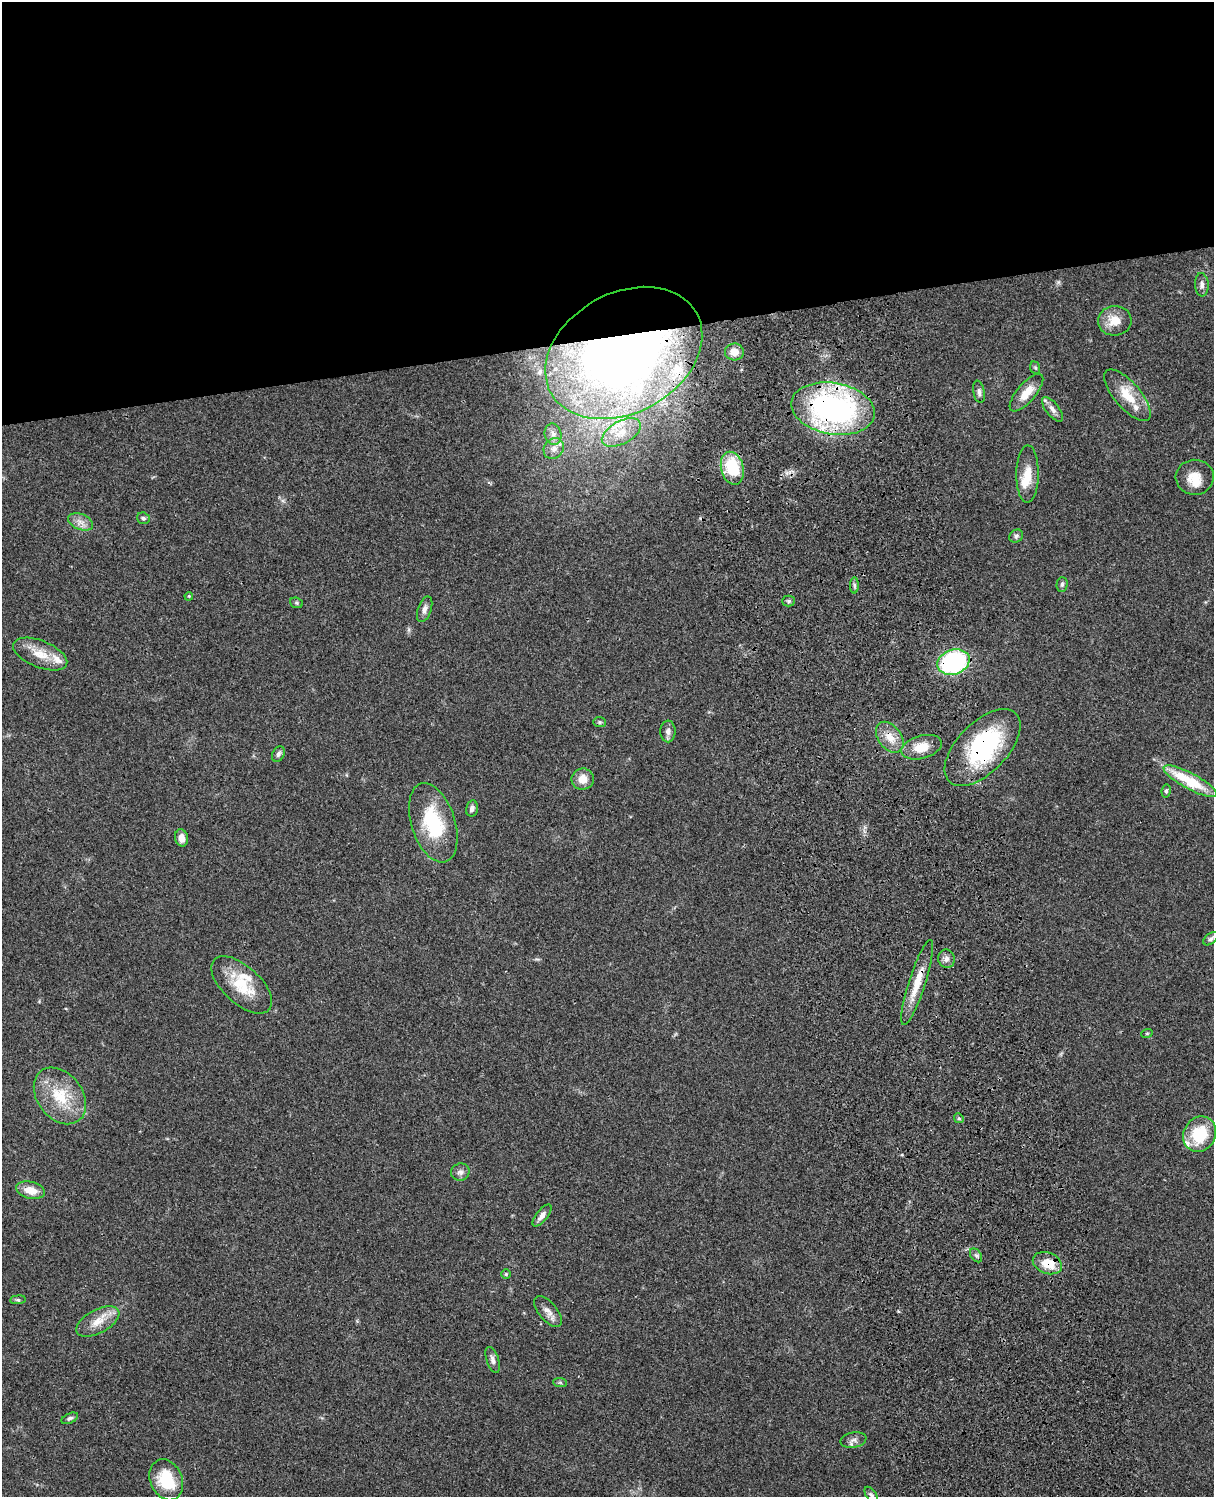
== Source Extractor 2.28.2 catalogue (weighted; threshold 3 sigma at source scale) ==
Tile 2 of 4 x 3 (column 2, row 1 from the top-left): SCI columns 1333-2544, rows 3268-4762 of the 5086 x 4926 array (HDU 1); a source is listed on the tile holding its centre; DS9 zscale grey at full resolution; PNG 1216 x 1499 px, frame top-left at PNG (2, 2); each listed source drawn as its Kron ellipse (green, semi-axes under 4 px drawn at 4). Shown black and unused: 23% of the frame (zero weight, under 3 of 4 exposures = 6% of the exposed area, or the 3 px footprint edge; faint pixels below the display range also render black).
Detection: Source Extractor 2.28.2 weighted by HDU 2 'WHT'; one run over the whole footprint, this tile lists its part. Background 0.0963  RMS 0.0062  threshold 0.0281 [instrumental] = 3 sigma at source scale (4.5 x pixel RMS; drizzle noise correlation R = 1.50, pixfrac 1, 0.05/0.05 arcsec/px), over >= 5 px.
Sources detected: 69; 1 inside a brighter object's white glare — neither listed nor drawn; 6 inside a brighter listed object's ellipse — not listed separately; the other 62 listed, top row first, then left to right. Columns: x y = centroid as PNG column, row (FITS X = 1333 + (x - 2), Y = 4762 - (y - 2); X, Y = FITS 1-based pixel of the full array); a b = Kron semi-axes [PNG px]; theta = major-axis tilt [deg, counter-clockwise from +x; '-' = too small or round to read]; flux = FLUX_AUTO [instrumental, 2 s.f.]
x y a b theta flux
1202 285 12 7 -86 2.8
1115 321 17 15 4 10
734 352 9 8 - 5.5
624 353 83 60 29 440
1035 368 6 5 - 0.91
979 392 11 5 -79 2.2
1026 393 23 9 50 9.7
1127 395 32 13 -49 16
833 409 42 25 -10 160
1052 409 15 6 -52 3.4
621 432 21 11 29 11
553 434 11 8 -77 3.9
554 449 11 9 51 4.9
732 468 17 11 -76 28
1027 474 29 11 90 11
1195 477 19 17 3 11
143 518 6 5 - 1.3
80 522 13 8 -21 4.5
1016 536 7 6 - 1.5
1062 584 7 5 88 1.3
854 585 8 4 -90 1.4
189 596 4 3 - 0.58
789 601 6 5 - 1.2
296 603 6 5 - 0.98
425 609 13 6 71 2.9
40 654 29 13 -22 12
953 662 16 12 18 92
600 722 6 5 - 0.99
668 731 11 7 -89 2.9
890 737 17 11 -53 8.4
922 747 21 11 16 11
983 747 47 25 46 73
278 754 8 5 64 1.7
583 779 11 10 - 6.9
1190 781 30 8 -28 30
1166 791 6 4 81 1.1
472 808 8 6 77 2.4
433 823 41 22 -72 40
181 838 8 6 -77 4.6
1211 939 8 5 39 1.6
946 959 9 8 - 2.7
917 983 44 8 72 14
242 985 37 18 -43 23
1147 1033 6 3 19 0.64
60 1096 31 22 -52 25
959 1118 5 4 - 0.88
1200 1134 18 16 60 25
460 1172 9 8 - 2.5
31 1190 14 8 -12 8.4
542 1215 13 5 51 3.4
976 1255 8 5 -53 1.4
1047 1263 15 10 -22 13
506 1274 5 5 - 0.81
18 1300 8 4 7 1
548 1311 19 9 -50 4.7
98 1322 24 11 28 9.8
493 1360 13 6 -71 2.7
560 1382 7 4 -2 1.2
70 1418 9 5 25 1.6
853 1440 13 7 11 2.9
166 1480 21 16 -67 25
871 1495 9 5 -57 1.4
Overlapping masked pixels (flux is a lower limit): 7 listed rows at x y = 624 353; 833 409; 953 662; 890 737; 983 747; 917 983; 1047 1263
Isophote crosses this tile's border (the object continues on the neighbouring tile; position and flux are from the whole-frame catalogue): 1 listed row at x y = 871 1495